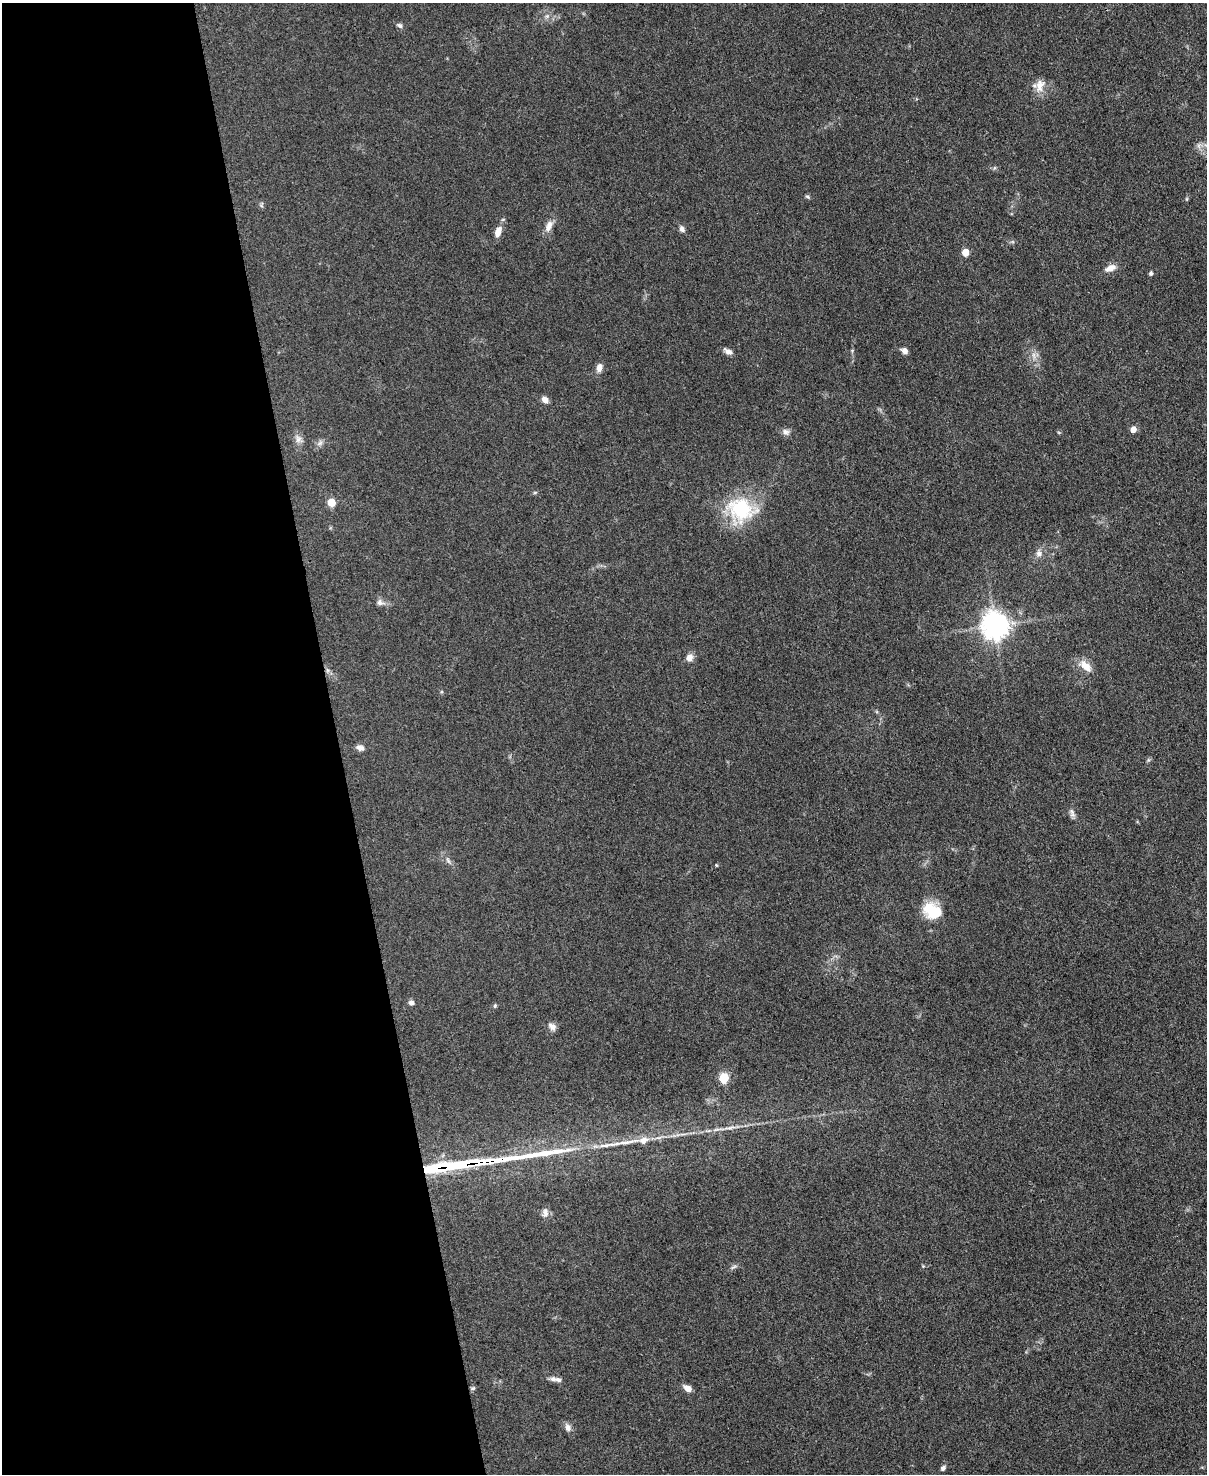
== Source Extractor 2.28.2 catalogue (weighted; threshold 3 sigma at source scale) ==
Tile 5 of 4 x 3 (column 1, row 2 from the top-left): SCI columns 1-1205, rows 1721-3192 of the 4819 x 4798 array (HDU 1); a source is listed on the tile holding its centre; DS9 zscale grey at full resolution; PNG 1209 x 1476 px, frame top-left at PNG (2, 3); no overlay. Shown black and unused: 28% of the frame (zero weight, under 3 of 4 exposures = <1% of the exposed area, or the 3 px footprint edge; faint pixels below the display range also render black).
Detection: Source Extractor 2.28.2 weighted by HDU 2 'WHT'; one run over the whole footprint, this tile lists its part. Background 0.0853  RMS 0.0063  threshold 0.0284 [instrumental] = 3 sigma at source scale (4.5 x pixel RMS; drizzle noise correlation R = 1.50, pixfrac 1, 0.05/0.05 arcsec/px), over >= 5 px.
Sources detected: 56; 2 long thin detections or spike segments (spike, bleed or trail) — not listed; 3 inside a brighter listed object's ellipse — not listed separately; the other 51 listed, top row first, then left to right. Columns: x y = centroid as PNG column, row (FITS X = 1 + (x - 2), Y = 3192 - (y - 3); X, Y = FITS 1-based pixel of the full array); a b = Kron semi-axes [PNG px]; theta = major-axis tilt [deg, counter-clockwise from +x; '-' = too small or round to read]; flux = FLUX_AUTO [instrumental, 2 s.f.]
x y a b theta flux
547 16 6 5 - 1.4
400 25 8 6 -25 1.7
1040 85 19 11 78 6.8
1199 146 8 4 90 1.8
994 168 6 4 71 0.79
807 197 6 4 -33 0.96
1187 199 6 4 90 0.71
549 226 17 8 65 4.8
682 229 8 6 -64 2.3
498 231 12 7 68 6
965 252 5 5 - 10
1110 268 16 7 22 4.7
1151 273 5 4 - 1.2
852 350 6 3 19 0.67
904 351 7 5 -35 3.1
728 352 11 5 -29 3
1034 355 10 4 -81 2.3
599 368 10 7 78 3.7
545 400 8 7 - 3.5
1133 429 5 5 - 5.2
786 432 11 7 -17 2.7
298 439 11 8 -43 3.2
320 443 10 5 36 1.9
331 502 5 5 - 16
741 510 36 31 -11 43
1039 553 9 8 - 2.9
380 602 10 9 - 2.7
995 626 9 9 - 600
689 658 10 8 52 3.6
1084 664 17 11 -9 6.1
327 670 7 4 -71 1.3
360 748 10 6 -19 2.9
1072 813 13 6 -72 2.4
448 861 12 5 -56 2.1
716 865 5 3 - 0.47
933 911 22 16 -20 21
411 1003 6 6 - 2.1
495 1006 5 4 - 0.88
552 1026 11 8 -50 3.2
724 1078 6 5 - 32
730 1127 22 3 9 4
643 1140 16 9 7 6.1
459 1165 46 6 9 64
545 1213 13 7 78 2.8
923 1266 4 4 - 0.63
733 1267 9 5 27 1.4
553 1379 10 7 2 2.5
473 1388 7 5 16 1.1
687 1388 9 6 -35 4.9
568 1428 10 7 -67 3
943 1468 6 5 - 1.8
Overlapping masked pixels (flux is a lower limit): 1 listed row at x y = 459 1165